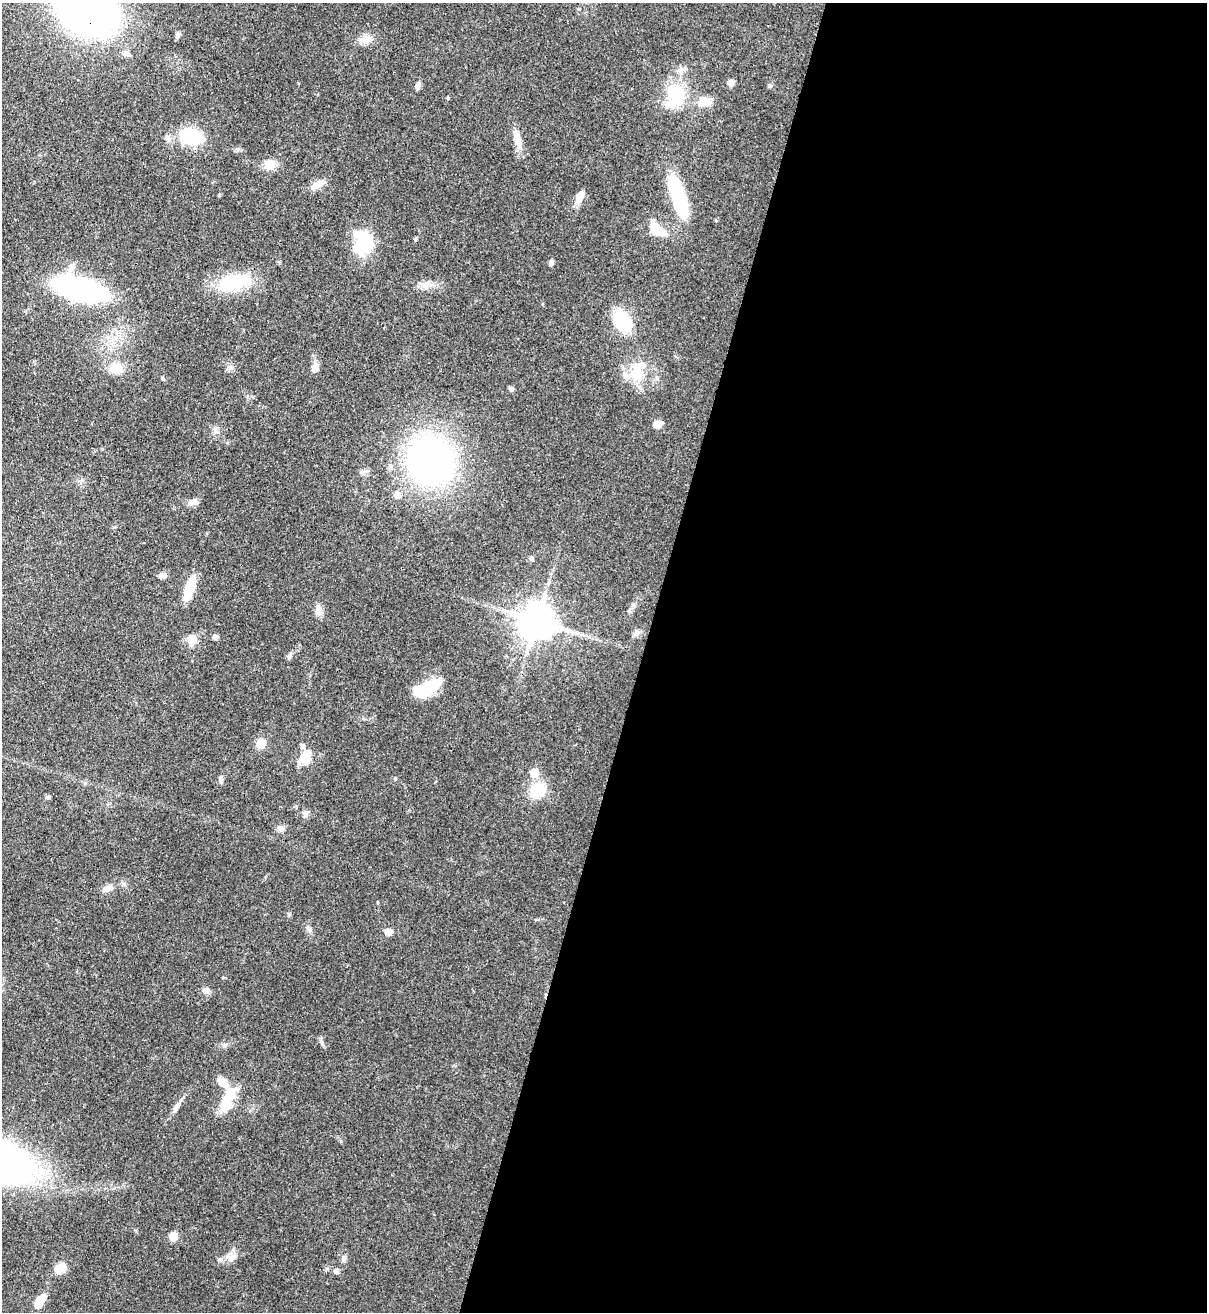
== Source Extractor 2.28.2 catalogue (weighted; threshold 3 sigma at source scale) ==
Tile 12 of 4 x 4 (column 4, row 3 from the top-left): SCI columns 3959-5163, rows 1342-2651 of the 5380 x 5303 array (HDU 1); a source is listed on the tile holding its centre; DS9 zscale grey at full resolution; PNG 1209 x 1314 px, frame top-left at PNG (2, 3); no overlay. Shown black and unused: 47% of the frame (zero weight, under 3 of 4 exposures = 7% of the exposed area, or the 3 px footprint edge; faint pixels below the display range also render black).
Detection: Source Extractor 2.28.2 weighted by HDU 2 'WHT'; one run over the whole footprint, this tile lists its part. Background 0.0834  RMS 0.0039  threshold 0.0177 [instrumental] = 3 sigma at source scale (4.5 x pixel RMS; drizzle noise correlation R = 1.50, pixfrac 1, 0.05/0.05 arcsec/px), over >= 5 px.
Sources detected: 68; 6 inside a brighter listed object's ellipse — not listed separately; the other 62 listed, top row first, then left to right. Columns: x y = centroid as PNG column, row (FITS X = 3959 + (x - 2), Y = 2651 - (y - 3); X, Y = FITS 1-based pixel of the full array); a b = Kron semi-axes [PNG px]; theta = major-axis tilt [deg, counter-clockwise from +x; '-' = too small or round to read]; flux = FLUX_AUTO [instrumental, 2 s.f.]
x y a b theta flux
86 8 49 34 -37 270
177 36 10 4 81 0.94
366 39 15 11 23 3.8
731 83 8 7 - 1.6
418 86 8 6 69 1.7
770 86 6 4 0 0.56
676 93 33 21 -63 15
704 101 17 11 10 5.3
191 137 20 15 -19 21
517 140 21 9 -75 4.7
270 164 14 11 9 4.3
318 184 19 7 30 4
678 195 45 13 -72 29
580 196 13 8 66 4
657 230 18 9 -44 10
363 244 23 16 -89 21
551 262 8 5 73 0.98
234 282 40 21 17 20
80 289 37 15 -14 110
622 321 24 15 -63 18
644 365 7 4 -71 0.88
116 368 16 13 7 5.8
315 368 12 7 67 2.5
635 373 17 11 -49 6.5
163 378 6 4 -45 0.5
511 389 7 5 -28 0.89
657 424 9 7 28 3
431 460 43 39 -86 140
397 495 8 8 - 2.2
193 502 11 7 13 2.5
531 558 6 5 - 0.83
163 576 10 7 0 1.5
190 588 24 9 71 12
319 610 14 9 -77 2.5
537 621 10 10 - 1100
637 633 9 7 42 1.3
216 637 5 5 - 1.6
192 640 7 6 - 8.6
289 656 7 5 -89 0.82
427 688 29 12 27 18
261 743 11 9 68 3.8
306 760 23 13 10 5.1
534 773 5 5 - 11
221 779 9 5 -90 1.1
395 779 5 3 - 0.42
537 790 18 15 34 11
48 797 6 5 - 0.76
305 813 9 7 86 1.4
281 829 8 7 - 1.4
108 888 11 8 38 2
310 930 7 4 -88 0.87
388 932 5 5 - 4.8
206 990 8 7 - 2.1
322 1042 8 5 -71 0.95
227 1101 32 14 67 11
177 1106 14 7 52 1.8
3 1163 44 26 -27 260
173 1236 5 5 - 11
232 1257 13 9 34 3.2
60 1268 11 8 37 6.1
336 1271 6 5 - 1.5
40 1300 14 7 54 7.7
Overlapping masked pixels (flux is a lower limit): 2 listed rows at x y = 86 8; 3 1163
Isophote crosses this tile's border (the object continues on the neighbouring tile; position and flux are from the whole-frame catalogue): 2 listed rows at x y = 86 8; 3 1163
Unlisted compact peaks at least as high as the median listed source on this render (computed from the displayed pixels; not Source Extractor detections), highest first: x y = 415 239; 225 1045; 289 914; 230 368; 238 149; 341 1141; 634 606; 227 443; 426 286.